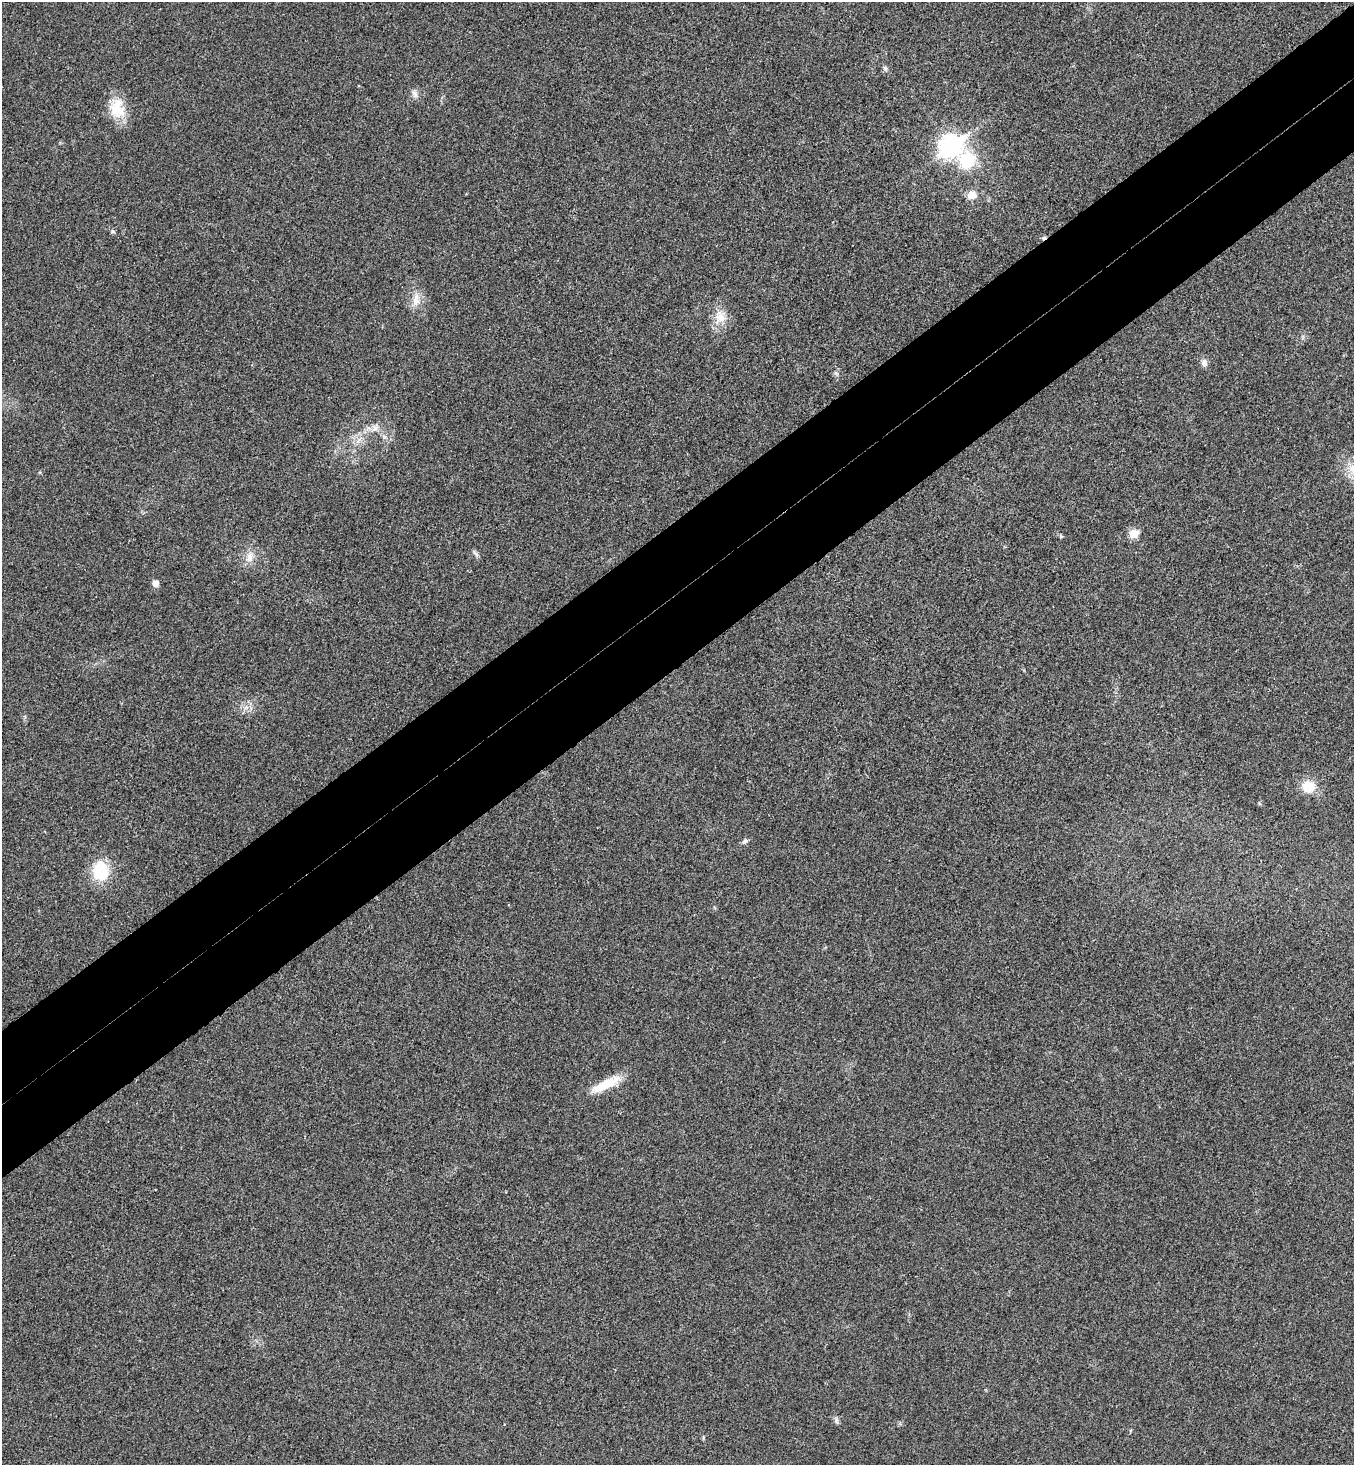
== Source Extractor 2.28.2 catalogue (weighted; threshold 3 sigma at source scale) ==
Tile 10 of 4 x 4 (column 2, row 3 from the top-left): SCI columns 1546-2897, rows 1514-2976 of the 5943 x 5958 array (HDU 1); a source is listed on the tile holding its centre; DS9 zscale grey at full resolution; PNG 1356 x 1467 px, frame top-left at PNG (2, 2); no overlay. Shown black and unused: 10% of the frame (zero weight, under 3 of 4 exposures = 6% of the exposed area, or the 3 px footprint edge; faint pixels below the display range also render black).
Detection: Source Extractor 2.28.2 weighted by HDU 2 'WHT'; one run over the whole footprint, this tile lists its part. Background 0.0207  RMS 0.0063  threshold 0.0283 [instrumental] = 3 sigma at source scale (4.5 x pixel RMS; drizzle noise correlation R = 1.50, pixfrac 1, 0.05/0.05 arcsec/px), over >= 5 px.
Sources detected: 20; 1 cosmic-ray / hot-pixel residue — not listed; the other 19 listed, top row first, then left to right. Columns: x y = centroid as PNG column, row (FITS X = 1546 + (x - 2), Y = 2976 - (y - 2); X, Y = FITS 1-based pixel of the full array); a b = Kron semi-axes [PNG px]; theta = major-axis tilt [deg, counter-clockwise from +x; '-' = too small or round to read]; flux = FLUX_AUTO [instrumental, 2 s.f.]
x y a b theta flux
885 68 6 5 - 1.1
415 94 11 6 -61 2.5
117 108 28 19 -83 15
950 146 10 8 34 340
967 160 19 16 82 24
972 195 11 10 - 5.4
112 231 6 4 -72 0.96
416 300 17 9 -83 6
720 317 17 13 -55 8.6
1204 363 10 8 -86 2.6
375 428 8 6 -44 2.5
1133 534 6 5 - 17
249 557 16 8 82 5.1
155 583 5 5 - 5.9
1308 786 12 11 - 13
745 841 9 5 29 1.6
100 871 20 17 85 25
606 1084 39 10 26 16
836 1420 8 6 -71 1.5
Unlisted compact peaks at least as high as the median listed source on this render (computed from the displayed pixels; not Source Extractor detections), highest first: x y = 476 554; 1061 536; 835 373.